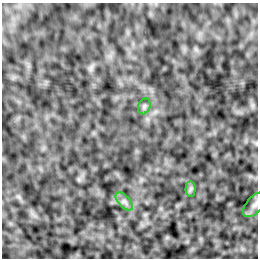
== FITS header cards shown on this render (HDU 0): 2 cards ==
NAXIS1  =                  256 /Number of positions along axis 1
NAXIS2  =                  256 /Number of positions along axis 2

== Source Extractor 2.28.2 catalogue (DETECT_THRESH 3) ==
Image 256 x 256 px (HDU 0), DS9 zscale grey, 1 PNG px = 1 image px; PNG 260 x 260 px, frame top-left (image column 1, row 256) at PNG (2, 3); each listed source drawn as its Kron ellipse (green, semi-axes under 4 px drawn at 4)
Background -2.31e-05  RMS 0.0022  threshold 0.00665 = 3 sigma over >= 5 px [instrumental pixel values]
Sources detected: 4; all 4 listed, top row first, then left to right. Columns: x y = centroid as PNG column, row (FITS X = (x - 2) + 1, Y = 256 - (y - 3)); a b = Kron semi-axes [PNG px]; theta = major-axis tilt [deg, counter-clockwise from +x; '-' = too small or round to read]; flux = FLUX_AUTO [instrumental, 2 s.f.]
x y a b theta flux
144 106 8 6 70 0.37
190 189 7 5 89 0.35
124 201 11 6 -47 0.59
255 205 15 8 49 0.76
At the frame edge (FLAGS 8, measured only in part): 1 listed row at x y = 255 205